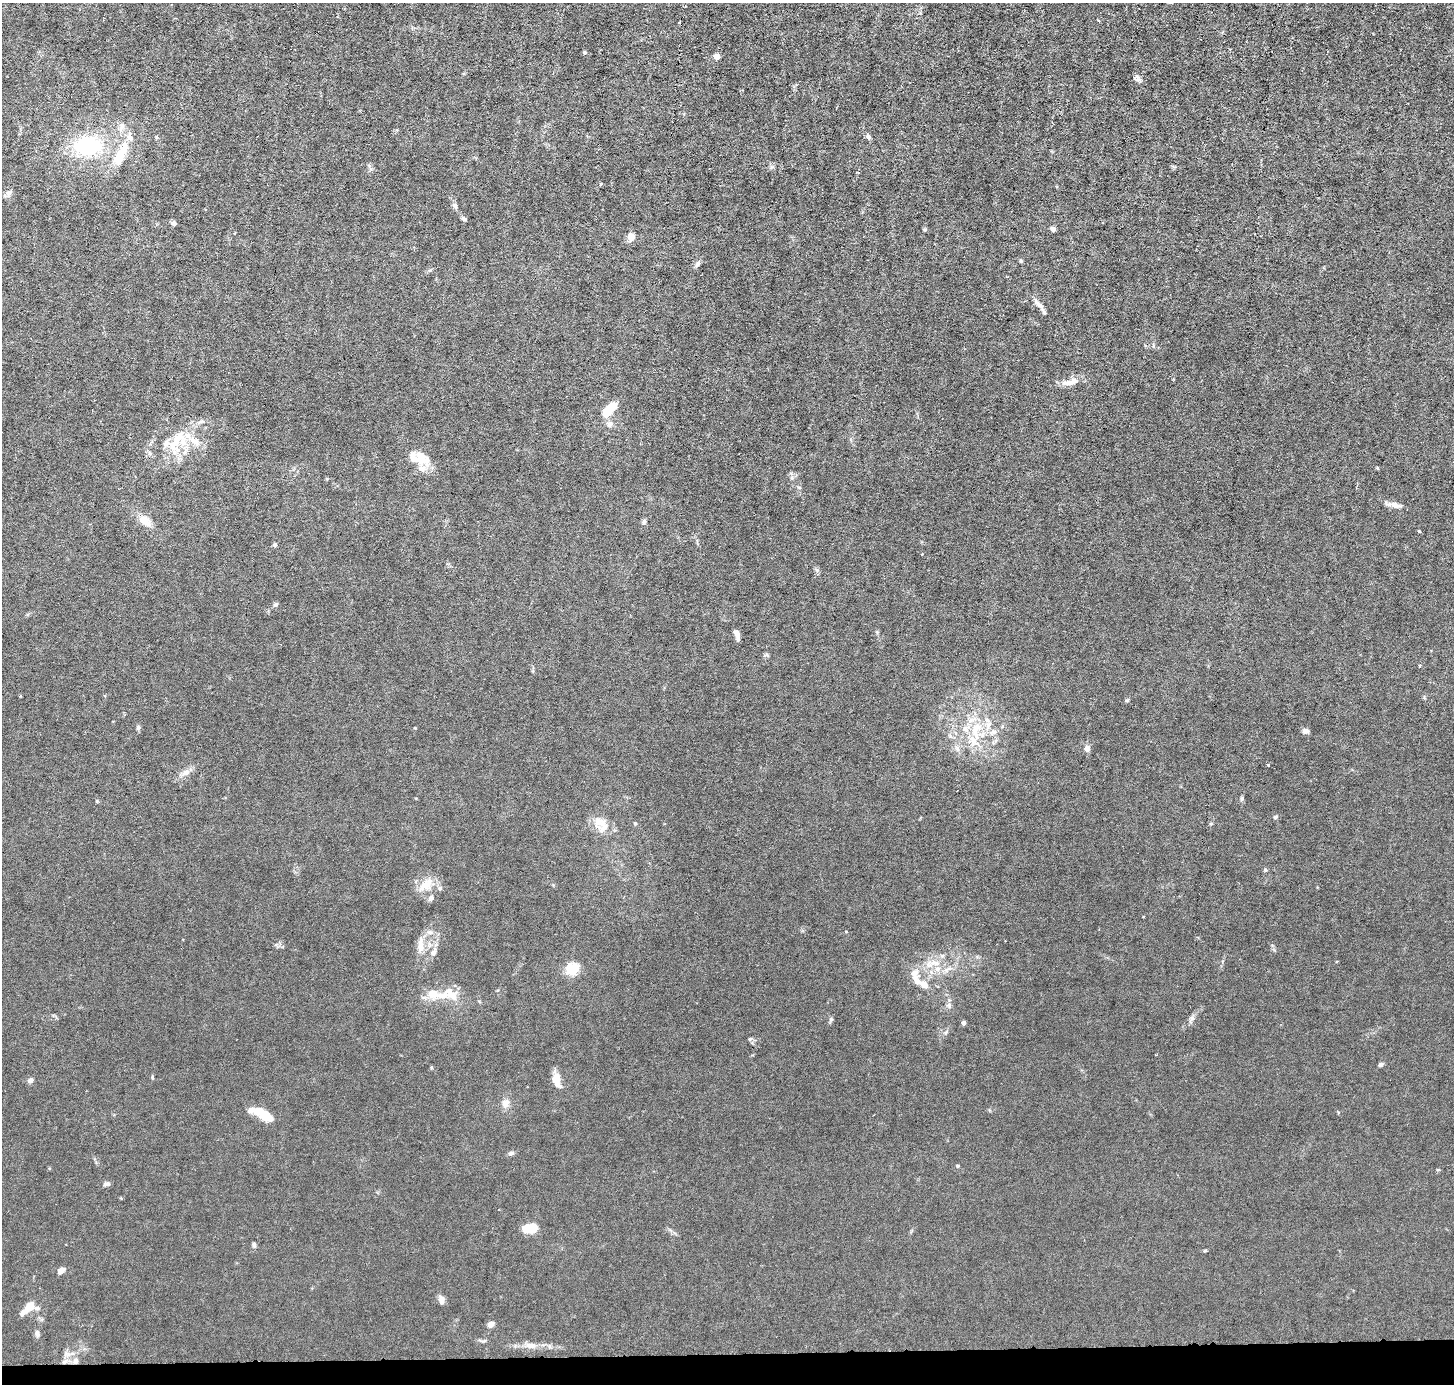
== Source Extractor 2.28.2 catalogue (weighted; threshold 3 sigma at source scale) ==
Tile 8 of 3 x 3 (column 2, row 3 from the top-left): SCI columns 1452-2903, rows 138-1519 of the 4354 x 4384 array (HDU 1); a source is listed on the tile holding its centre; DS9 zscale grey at full resolution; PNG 1456 x 1386 px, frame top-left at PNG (2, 3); no overlay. Shown black and unused: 2% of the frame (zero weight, under 3 of 6 exposures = <1% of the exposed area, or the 3 px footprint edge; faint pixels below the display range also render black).
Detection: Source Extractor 2.28.2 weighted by HDU 2 'WHT'; one run over the whole footprint, this tile lists its part. Background 0.0122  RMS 0.0027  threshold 0.0111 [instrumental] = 3 sigma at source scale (4.09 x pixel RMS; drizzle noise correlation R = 1.36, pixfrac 0.8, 0.05/0.05 arcsec/px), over >= 5 px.
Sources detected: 107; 1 inside a brighter object's white glare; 1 cosmic-ray / hot-pixel residue — not listed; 16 inside a brighter listed object's ellipse — not listed separately; the other 89 listed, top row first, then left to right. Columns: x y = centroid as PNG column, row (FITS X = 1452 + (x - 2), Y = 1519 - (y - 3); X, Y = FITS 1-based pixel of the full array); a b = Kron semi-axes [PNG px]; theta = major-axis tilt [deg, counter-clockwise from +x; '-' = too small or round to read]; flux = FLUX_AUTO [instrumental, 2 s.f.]
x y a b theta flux
585 53 4 4 - 0.42
717 57 4 4 - 2.5
1137 78 11 7 -74 0.79
122 126 8 6 68 0.85
156 137 6 3 -72 0.26
868 137 7 5 -69 0.53
88 146 32 22 1 19
120 155 31 12 62 6.8
600 184 4 3 - 0.2
8 193 8 8 - 0.88
455 205 8 6 -60 0.68
464 219 6 5 - 0.41
174 223 5 5 - 0.75
924 229 6 3 0 0.28
1053 229 4 4 - 1.3
631 237 5 4 - 6.2
1021 261 6 3 -71 0.28
697 264 9 5 57 0.68
1038 304 22 6 -48 1.5
1070 382 23 8 13 2.6
609 410 25 11 46 3.7
202 421 6 4 -18 0.37
610 424 9 7 89 0.95
176 440 42 15 71 7.6
195 441 18 10 -28 3.2
421 458 23 16 -25 4.3
799 487 6 3 -19 0.27
1395 505 19 6 -11 1.5
144 520 15 8 -41 3
644 521 7 4 70 0.45
275 545 6 5 - 0.37
276 604 7 5 18 0.45
737 633 9 6 -59 1.4
1419 666 4 3 - 0.22
1127 700 6 4 19 0.28
138 727 5 5 - 0.56
975 729 24 11 50 5.6
1305 731 7 6 - 0.89
993 732 9 6 1 1
1087 748 8 7 - 1
1268 765 3 3 - 0.3
1352 770 4 3 - 0.25
186 772 12 8 36 1.4
1242 799 7 4 71 0.4
1275 817 6 5 - 0.43
635 824 4 4 - 0.28
603 826 19 15 76 3
1265 870 5 5 - 0.31
426 885 25 12 38 3.5
440 888 6 5 - 0.49
431 898 8 6 36 0.84
430 932 8 5 -7 0.73
420 942 16 8 78 1.9
433 952 10 7 50 1.1
935 963 12 7 -10 1.9
573 969 6 5 - 23
915 973 17 10 85 2.2
924 984 13 8 -39 1.8
443 995 25 10 4 4.1
949 1005 8 6 -79 0.69
1192 1018 7 5 46 0.66
831 1019 6 5 - 0.37
964 1023 4 4 - 0.83
750 1039 6 5 - 0.35
1381 1064 6 4 33 0.53
431 1067 4 4 - 0.27
152 1077 6 3 -72 0.24
30 1080 6 5 - 0.95
556 1080 19 9 -72 2.4
505 1103 11 9 61 1.6
251 1110 10 6 24 1.3
266 1115 14 10 -33 4
511 1153 7 5 16 0.67
958 1166 4 3 - 0.3
107 1184 11 4 8 0.59
529 1228 17 10 8 3.7
254 1244 6 5 - 0.45
1205 1250 6 4 20 0.24
61 1271 8 6 35 1.3
441 1299 9 6 -76 1.3
29 1306 10 7 52 3.3
37 1308 7 6 - 0.58
491 1324 6 5 - 1.5
37 1334 8 6 -81 0.84
484 1341 6 4 18 0.36
530 1345 15 8 -5 1.8
67 1355 11 6 -6 1.2
75 1361 9 7 -81 1.2
64 1362 7 4 19 0.6
Overlapping masked pixels (flux is a lower limit): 1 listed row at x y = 75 1361
Unlisted compact peaks at least as high as the median listed source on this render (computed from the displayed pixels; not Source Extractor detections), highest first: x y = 1419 531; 97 801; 945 1033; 817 570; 772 167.